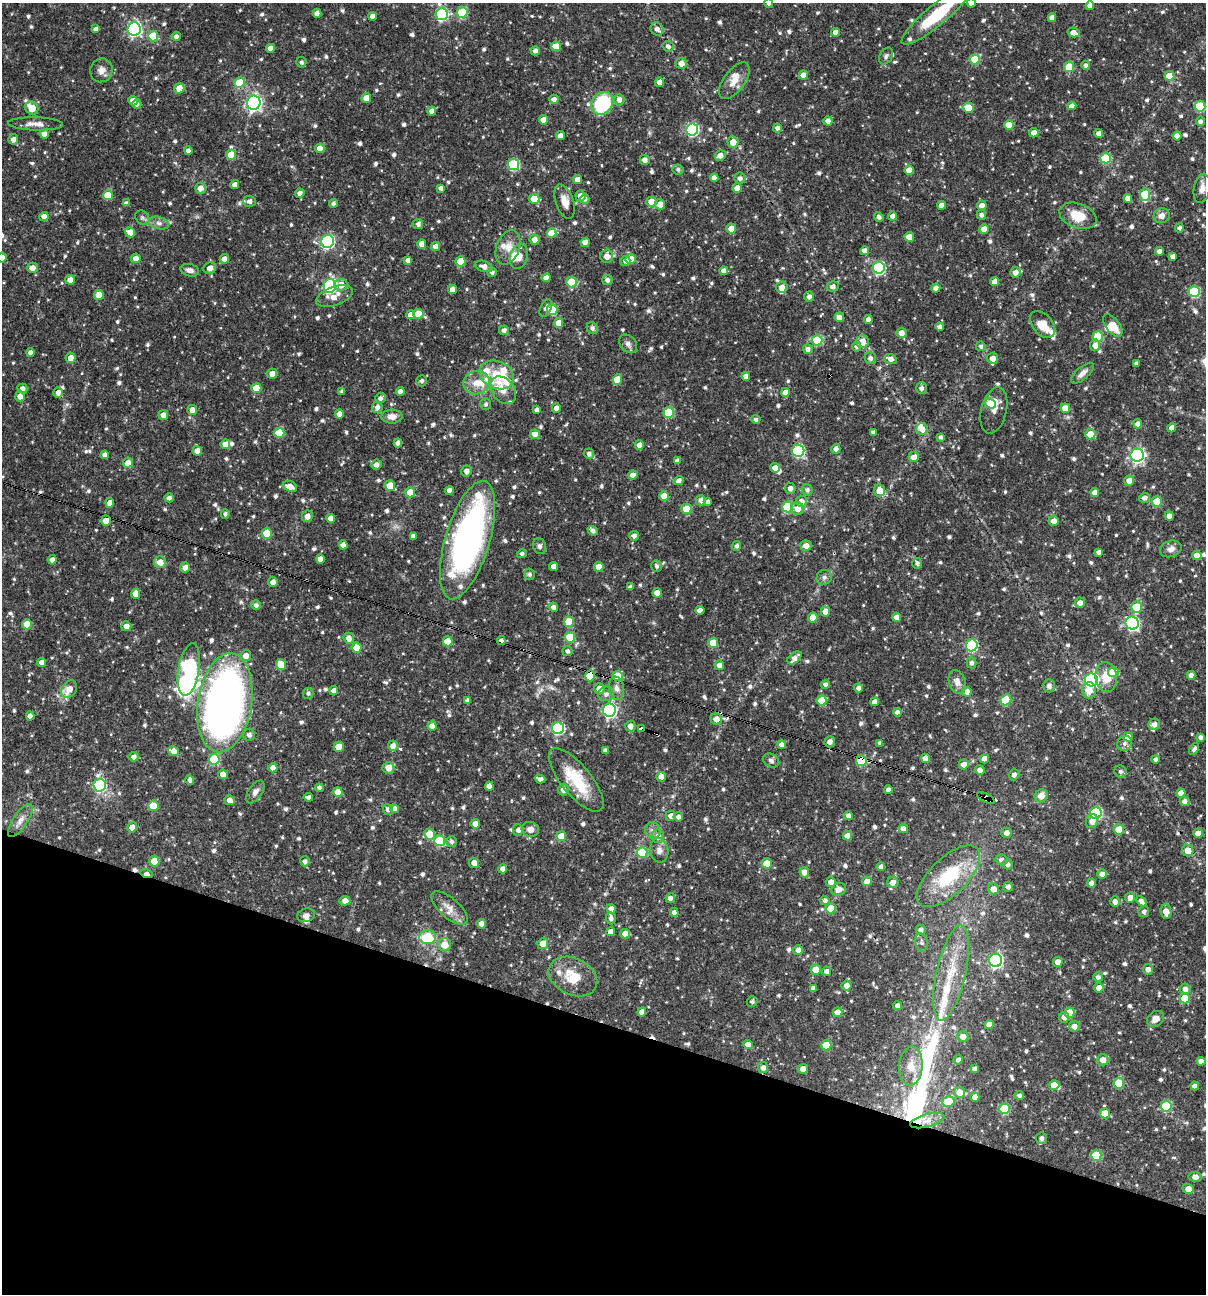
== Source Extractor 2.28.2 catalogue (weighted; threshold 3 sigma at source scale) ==
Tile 15 of 4 x 4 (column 3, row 4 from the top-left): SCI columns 2656-3859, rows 1-1292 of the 5187 x 5168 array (HDU 1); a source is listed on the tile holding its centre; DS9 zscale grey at full resolution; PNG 1208 x 1296 px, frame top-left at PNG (2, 3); each listed source drawn as its Kron ellipse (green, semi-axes under 4 px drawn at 4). Shown black and unused: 21% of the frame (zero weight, under 3 of 4 exposures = <1% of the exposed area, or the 3 px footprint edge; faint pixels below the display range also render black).
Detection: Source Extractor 2.28.2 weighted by HDU 2 'WHT'; one run over the whole footprint, this tile lists its part. Background 0.064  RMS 0.0036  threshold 0.0161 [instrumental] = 3 sigma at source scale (4.5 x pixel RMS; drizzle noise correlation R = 1.50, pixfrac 1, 0.05/0.05 arcsec/px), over >= 5 px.
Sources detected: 902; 1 inside a brighter object's white glare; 10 cosmic-ray / hot-pixel residue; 2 long thin detections or spike segments (spike, bleed or trail) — neither listed nor drawn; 27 inside a brighter listed object's ellipse — not listed separately; of the other 862, all 500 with FLUX_AUTO >= 0.886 (the completeness limit of this list) listed and drawn (362 fainter detections not listed), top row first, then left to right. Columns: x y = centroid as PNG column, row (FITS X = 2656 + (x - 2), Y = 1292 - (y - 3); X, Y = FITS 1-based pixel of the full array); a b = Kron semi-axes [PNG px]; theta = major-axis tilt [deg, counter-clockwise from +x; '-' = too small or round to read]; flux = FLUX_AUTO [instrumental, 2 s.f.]
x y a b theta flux
769 3 5 4 - 0.94
971 3 4 4 - 2.6
1090 6 4 4 - 1.8
462 12 5 5 - 18
317 13 4 4 - 2.2
442 14 6 6 - 38
936 15 44 10 40 20
372 16 4 4 - 1.7
1052 18 4 4 - 2
96 29 4 4 - 1.3
134 29 6 6 - 74
657 29 7 6 - 1.7
835 32 4 4 - 2.3
1073 32 6 5 - 2.3
153 36 5 5 - 10
176 36 4 4 - 1.3
556 46 5 5 - 5.5
668 46 6 5 - 1.3
271 48 4 4 - 2.5
535 51 4 4 - 1.3
886 56 9 6 62 1
975 59 5 5 - 10
301 62 5 5 - 0.94
681 63 6 5 - 2.4
1086 65 4 4 - 0.97
1069 67 5 5 - 12
101 70 12 11 - 2.3
804 75 4 4 - 3.4
1169 76 5 4 - 6
734 81 21 10 53 4.1
660 82 4 4 - 2.3
240 83 5 5 - 14
179 88 5 5 - 5
366 98 5 4 - 3.7
554 99 5 4 - 1.6
619 100 5 5 - 1.7
133 101 5 4 - 2.7
254 103 7 6 - 100
602 103 12 10 52 26
137 104 5 4 - 0.9
1072 106 4 4 - 2
1200 106 5 5 - 18
32 108 7 6 - 5.1
968 108 5 5 - 8.4
432 111 4 4 - 2.1
543 120 4 4 - 3
828 121 4 4 - 1.8
1200 121 4 4 - 1.2
36 124 27 6 -2 3
1009 125 5 5 - 7.1
777 128 4 4 - 1.5
692 129 6 6 - 44
1034 133 4 4 - 2.4
1099 133 4 4 - 2
44 134 4 4 - 2
560 136 4 4 - 1.9
1177 136 4 4 - 2.4
13 139 5 5 - 1.9
733 142 6 5 - 3
320 148 5 4 - 4.2
188 150 4 4 - 1.4
231 155 5 5 - 7.6
720 155 6 5 - 2.1
1106 158 5 5 - 17
645 160 5 5 - 1.8
513 164 5 5 - 25
678 169 5 5 - 0.89
909 170 5 4 - 3.9
714 178 4 4 - 1.7
740 178 5 5 - 1.5
578 180 4 4 - 2.4
235 185 4 4 - 2
200 188 5 5 - 2.5
441 188 4 4 - 1.2
737 188 5 4 - 3.8
1202 188 15 8 79 2.4
300 193 5 4 - 1.8
1145 194 6 5 - 13
108 195 5 5 - 8
580 196 5 5 - 2.7
1128 198 4 4 - 2.4
534 199 5 5 - 6.2
585 199 5 4 - 1.3
250 201 6 5 - 1.7
565 201 18 9 -71 3.3
652 202 5 5 - 4.9
126 203 4 4 - 1.1
333 203 4 4 - 0.91
660 204 5 5 - 3.1
942 205 4 4 - 2.8
982 205 5 5 - 2.3
981 215 5 4 - 1.2
44 216 4 4 - 2.3
893 216 4 4 - 1.9
1078 216 19 12 -20 7.4
1162 216 8 7 - 2.1
879 217 5 4 - 1.2
142 218 8 6 -45 0.9
159 223 10 6 -15 1.4
418 224 5 5 - 1.3
1179 228 4 4 - 1
731 229 5 5 - 3.2
984 229 4 4 - 3.6
130 232 5 5 - 3.3
551 233 5 4 - 6.2
909 237 5 4 - 4.4
535 239 5 5 - 2.3
328 241 6 6 - 56
585 242 4 4 - 3.1
422 244 5 4 - 2.4
435 246 5 4 - 2
508 247 18 11 68 4.2
865 251 4 4 - 2.3
1159 251 4 4 - 1.6
519 256 13 9 73 2.7
607 256 7 6 - 2.9
1173 256 4 4 - 1.6
2 258 5 4 - 2.5
136 258 5 4 - 2.8
224 259 4 4 - 2.3
631 259 5 5 - 5.5
408 260 4 4 - 2
460 261 5 5 - 6.6
625 261 5 5 - 1
484 266 9 5 -19 2.1
32 268 5 5 - 2.4
210 268 6 5 - 2.3
879 268 6 6 - 33
190 270 9 6 -15 1.9
724 271 4 4 - 2.3
1015 272 5 5 - 2.3
492 273 4 4 - 0.98
546 278 4 4 - 2.6
70 280 5 5 - 2.7
607 280 5 5 - 1.5
571 282 5 5 - 13
995 282 4 4 - 2.5
341 285 6 6 - 3.1
330 286 7 6 - 50
833 286 6 5 - 1.5
782 287 5 5 - 2.2
936 288 4 4 - 2.2
452 289 4 4 - 2.3
1194 292 5 5 - 23
99 295 5 5 - 5.5
334 296 19 9 19 4
809 297 5 5 - 1.5
546 308 9 5 64 1.3
552 310 5 5 - 8.6
418 314 5 5 - 8.1
411 315 4 4 - 2.6
839 317 5 4 - 2.3
868 320 4 4 - 1.6
559 323 5 4 - 3.1
1043 324 15 10 -49 5.9
1113 325 13 7 -53 5.4
940 327 4 4 - 1.6
592 328 6 5 - 1.2
504 330 5 5 - 1.2
901 333 5 5 - 2.5
1098 337 5 5 - 15
817 340 5 5 - 18
862 342 6 6 - 3.6
628 344 10 7 -46 1.5
1095 345 5 5 - 2.3
857 346 5 4 - 1.1
981 346 5 4 - 0.93
808 349 5 5 - 1.6
30 353 4 4 - 1.3
71 358 5 5 - 2.6
870 358 6 5 - 1.1
993 358 5 5 - 2.9
890 359 6 5 - 2.2
1136 363 4 3 - 1
1082 373 14 6 42 1.9
272 374 5 5 - 2.7
497 375 18 13 -25 7.8
746 376 4 4 - 2
617 379 5 5 - 6.3
422 381 5 5 - 1.1
476 383 13 11 14 4.6
256 388 5 5 - 7.6
921 388 6 5 - 1.1
22 389 5 5 - 1.5
503 390 15 11 -52 3.2
342 391 4 3 - 0.91
400 391 4 4 - 1.5
785 392 4 4 - 2.4
58 393 5 4 - 1.7
20 396 5 5 - 2.7
380 398 5 5 - 1.4
486 404 6 5 - 0.9
990 404 5 4 - 8.2
377 407 5 5 - 1.7
556 408 4 4 - 2.2
1065 408 5 4 - 3.8
192 410 5 5 - 2.2
537 410 4 4 - 1.3
994 410 23 12 76 3.5
669 412 5 5 - 19
339 414 4 4 - 2.5
163 415 5 4 - 2.5
392 416 10 7 0 2.5
756 419 4 4 - 0.96
1138 424 4 4 - 2.5
1172 428 5 4 - 2.2
922 429 6 5 - 3.2
873 432 4 3 - 1
279 433 5 5 - 11
535 434 5 4 - 2.7
1090 434 5 5 - 5
941 437 4 3 - 0.94
398 443 4 4 - 2.3
225 444 5 4 - 3.5
639 445 4 4 - 2.3
836 449 5 4 - 1.6
197 451 4 4 - 2.9
798 451 6 6 - 35
589 454 5 5 - 1.3
105 455 4 4 - 1.9
1137 455 6 6 - 77
914 457 5 5 - 2.5
677 461 4 4 - 1.5
128 463 5 5 - 3.2
376 465 5 5 - 1.5
775 468 5 4 - 2.5
466 471 5 5 - 1.5
633 475 4 4 - 2.2
679 481 5 4 - 1.6
1129 481 5 5 - 2.4
290 486 7 5 -19 3.4
390 486 5 5 - 6.5
790 488 5 5 - 1.5
449 490 4 4 - 1.9
807 490 6 5 - 1.1
879 490 6 5 - 4.1
410 492 5 5 - 6.3
1095 493 4 4 - 2.7
664 496 5 4 - 4.3
169 498 4 4 - 1.3
1144 498 5 5 - 1.5
701 500 5 5 - 1.9
801 501 5 5 - 2.4
708 502 4 4 - 1.5
1157 502 5 5 - 8.6
110 503 5 4 - 3
788 507 5 5 - 21
686 509 5 5 - 7.1
798 509 6 6 - 3.1
225 514 4 4 - 0.91
307 516 6 5 - 2.3
1169 516 5 4 - 1.8
331 518 4 4 - 2.6
106 520 5 4 - 3.5
1054 521 5 5 - 2.2
593 531 5 4 - 1.4
267 533 5 5 - 7.2
413 536 4 4 - 1.4
634 536 5 5 - 1.3
467 540 61 22 73 130
343 545 4 4 - 2.2
540 546 8 6 -68 1.1
737 546 5 4 - 1.1
806 546 5 5 - 2.5
1171 549 11 8 19 2
1099 552 4 4 - 1.5
522 554 5 4 - 0.91
1197 555 5 4 - 2.5
320 559 4 4 - 2.2
52 560 5 4 - 1.7
160 562 6 6 - 3.2
917 563 5 5 - 1
554 566 4 4 - 2.3
657 566 6 5 - 0.95
185 567 5 5 - 2.4
599 567 5 5 - 5.2
530 574 5 5 - 1
824 577 8 7 - 1.2
273 582 5 4 - 2
630 587 4 4 - 1.4
657 593 4 4 - 2.7
136 594 5 4 - 3.8
1080 603 5 5 - 2.3
256 605 5 5 - 1.2
553 607 5 4 - 1.4
1136 607 6 5 - 10
700 610 4 4 - 2.2
825 612 5 4 - 2.9
813 617 5 4 - 4.2
897 617 4 4 - 2.6
569 622 5 5 - 7.1
1132 623 6 6 - 60
27 624 5 5 - 7.3
126 626 5 5 - 2.3
570 637 5 5 - 12
349 638 5 5 - 2.5
448 641 5 5 - 6.9
501 641 4 4 - 1.6
713 643 5 5 - 6.9
972 645 6 5 - 36
357 648 5 5 - 6.1
567 651 5 5 - 1.1
246 656 5 5 - 2.3
794 658 8 5 43 2
42 662 4 4 - 1.9
972 663 5 5 - 1.1
281 665 5 5 - 8.2
719 665 5 5 - 2.2
189 669 26 10 81 76
1113 672 5 5 - 8.7
1191 675 4 4 - 2
590 676 5 5 - 9.1
618 676 5 5 - 11
1106 677 15 11 -83 5.6
1091 680 6 6 - 70
957 682 12 8 -72 2.3
825 684 4 4 - 1.2
1049 686 6 6 - 1.2
616 688 11 7 -82 2.1
858 688 4 4 - 1.5
69 689 9 7 55 4
599 689 5 5 - 2.8
1089 690 8 7 - 3.9
334 691 4 4 - 2.2
967 692 5 4 - 2.4
308 693 5 5 - 1.1
606 694 7 7 - 1.5
468 700 4 4 - 1.4
822 700 5 5 - 6
1006 700 6 5 - 12
875 702 4 4 - 2.3
225 703 50 27 81 230
609 710 6 6 - 75
897 712 4 4 - 1.3
30 716 4 4 - 2.2
716 719 6 5 - 2.6
1154 724 6 5 - 1.7
432 726 4 4 - 2.5
630 726 5 5 - 2.1
558 728 6 6 - 39
641 729 4 3 - 2
249 735 6 6 - 1.4
1128 737 5 4 - 3.1
1200 737 4 4 - 1.2
830 742 5 5 - 2
880 743 4 4 - 1
1125 743 8 7 - 1.3
782 745 4 4 - 1.9
393 746 5 5 - 2
339 747 5 5 - 5.7
1194 749 6 4 59 0.91
605 750 4 4 - 1.1
173 751 5 5 - 2.9
134 757 5 5 - 1.5
925 758 4 4 - 3.7
214 759 5 5 - 19
984 759 4 4 - 2.3
1155 759 4 4 - 0.99
771 761 8 6 -27 1
861 761 5 5 - 13
964 764 5 5 - 2.6
273 768 4 4 - 2.2
388 768 6 5 - 3.3
980 770 5 4 - 2.2
1121 771 6 6 - 1
223 774 5 4 - 2.7
1014 775 5 5 - 1.4
661 777 5 4 - 2.7
540 779 5 4 - 1.4
190 780 5 4 - 1.3
576 780 39 15 -51 14
100 785 6 6 - 34
489 786 4 4 - 2.5
319 788 4 4 - 0.96
563 790 5 5 - 2.1
888 790 4 4 - 1.7
255 792 13 7 55 1.7
338 792 5 4 - 4.4
1181 793 4 4 - 2.9
1041 796 7 6 - 3.2
308 797 4 4 - 1.2
986 798 10 4 -27 3.3
230 800 5 4 - 2.4
1185 801 5 4 - 1.6
153 806 5 5 - 9.7
394 809 4 4 - 2.1
388 810 5 5 - 1.2
1096 813 6 6 - 33
671 816 5 5 - 2.3
848 816 4 4 - 1.7
678 817 5 4 - 1.2
20 821 19 7 56 2.8
1092 821 7 6 - 2.3
475 824 5 5 - 2.4
132 827 5 5 - 2.6
530 829 9 7 -14 2.2
903 829 4 4 - 2.1
1119 829 5 5 - 6.8
518 830 5 5 - 1.6
653 830 8 7 - 1.3
1007 833 5 5 - 1.9
1198 833 5 4 - 2.4
429 834 5 5 - 6
561 836 5 5 - 5
658 836 6 6 - 2.1
847 836 5 4 - 2.5
440 840 5 5 - 16
451 842 5 5 - 0.93
659 850 12 9 -81 1.9
1188 850 6 5 - 3.1
642 852 5 5 - 15
1001 860 6 5 - 1.4
154 861 5 5 - 8.4
305 861 5 5 - 1.2
474 863 5 5 - 2.8
767 863 5 5 - 6
1008 864 5 5 - 1.4
881 867 4 4 - 1.8
503 869 4 4 - 2.3
804 872 5 5 - 2.3
147 874 6 4 -18 1.9
1102 874 5 5 - 2.2
949 876 40 18 44 22
867 881 5 4 - 3.1
831 882 5 5 - 2.3
893 882 6 5 - 2.5
1091 883 4 4 - 2.3
1008 887 5 4 - 1.1
839 889 7 6 - 2.5
994 889 6 5 - 3.3
1130 897 5 4 - 1.9
670 898 5 4 - 1.5
345 901 5 5 - 2.4
825 901 4 4 - 1.2
1141 901 6 4 -46 1.6
1115 902 5 5 - 1.9
449 908 22 10 -42 4.2
831 908 5 5 - 6.1
611 909 4 4 - 2.1
674 912 4 4 - 1.5
1144 912 5 5 - 1.1
1166 912 7 5 -82 3.2
306 915 9 6 17 1.6
611 918 6 5 - 1.3
481 924 5 4 - 2.1
921 930 5 5 - 1.4
611 932 4 4 - 2.4
625 934 5 4 - 3.2
428 937 8 7 - 13
921 943 9 6 -76 1
543 944 5 5 - 4
445 945 6 6 - 4.4
798 950 5 4 - 2.2
996 960 6 6 - 75
1058 962 5 4 - 2.4
1148 969 5 5 - 2
816 970 5 5 - 4.7
827 971 5 4 - 1.5
951 973 48 14 77 16
573 976 25 18 -26 8.7
1098 977 5 5 - 1.2
846 986 5 5 - 2.4
813 988 4 4 - 1.5
1099 988 5 4 - 2.7
1185 989 6 5 - 1.8
1185 998 5 5 - 9.1
752 1001 5 5 - 0.93
897 1006 4 4 - 1.4
642 1012 4 4 - 2.3
837 1012 5 5 - 2.8
1070 1013 5 5 - 8.2
1064 1017 5 5 - 1.7
1155 1019 9 7 36 2.9
989 1025 4 4 - 3.3
1074 1026 5 5 - 2
963 1037 5 5 - 2.6
748 1045 5 4 - 3.8
826 1045 5 5 - 9.3
958 1060 5 4 - 1.2
1103 1060 6 5 - 2.8
1201 1061 4 4 - 1.8
911 1066 19 11 85 4.9
763 1068 5 5 - 1.6
803 1069 5 5 - 2.3
974 1069 4 4 - 1
1119 1083 5 5 - 13
1054 1085 5 5 - 4.4
1195 1086 4 4 - 1.3
960 1092 5 5 - 4.5
1019 1095 5 4 - 0.95
975 1097 5 4 - 2.8
948 1102 6 5 - 8.8
1166 1106 5 5 - 20
1004 1109 5 5 - 17
1105 1113 5 5 - 6.6
927 1121 17 6 14 4.6
1042 1138 5 5 - 1.3
1096 1155 5 5 - 16
1195 1177 6 5 - 1.8
1188 1189 6 5 - 2.9
Overlapping masked pixels (flux is a lower limit): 11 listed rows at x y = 106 520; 501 641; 189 669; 590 676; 618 676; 225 703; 641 729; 861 761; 986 798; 1119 829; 147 874
Isophote crosses this tile's border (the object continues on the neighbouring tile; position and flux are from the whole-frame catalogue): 5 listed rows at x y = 769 3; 971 3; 936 15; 1200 106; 2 258